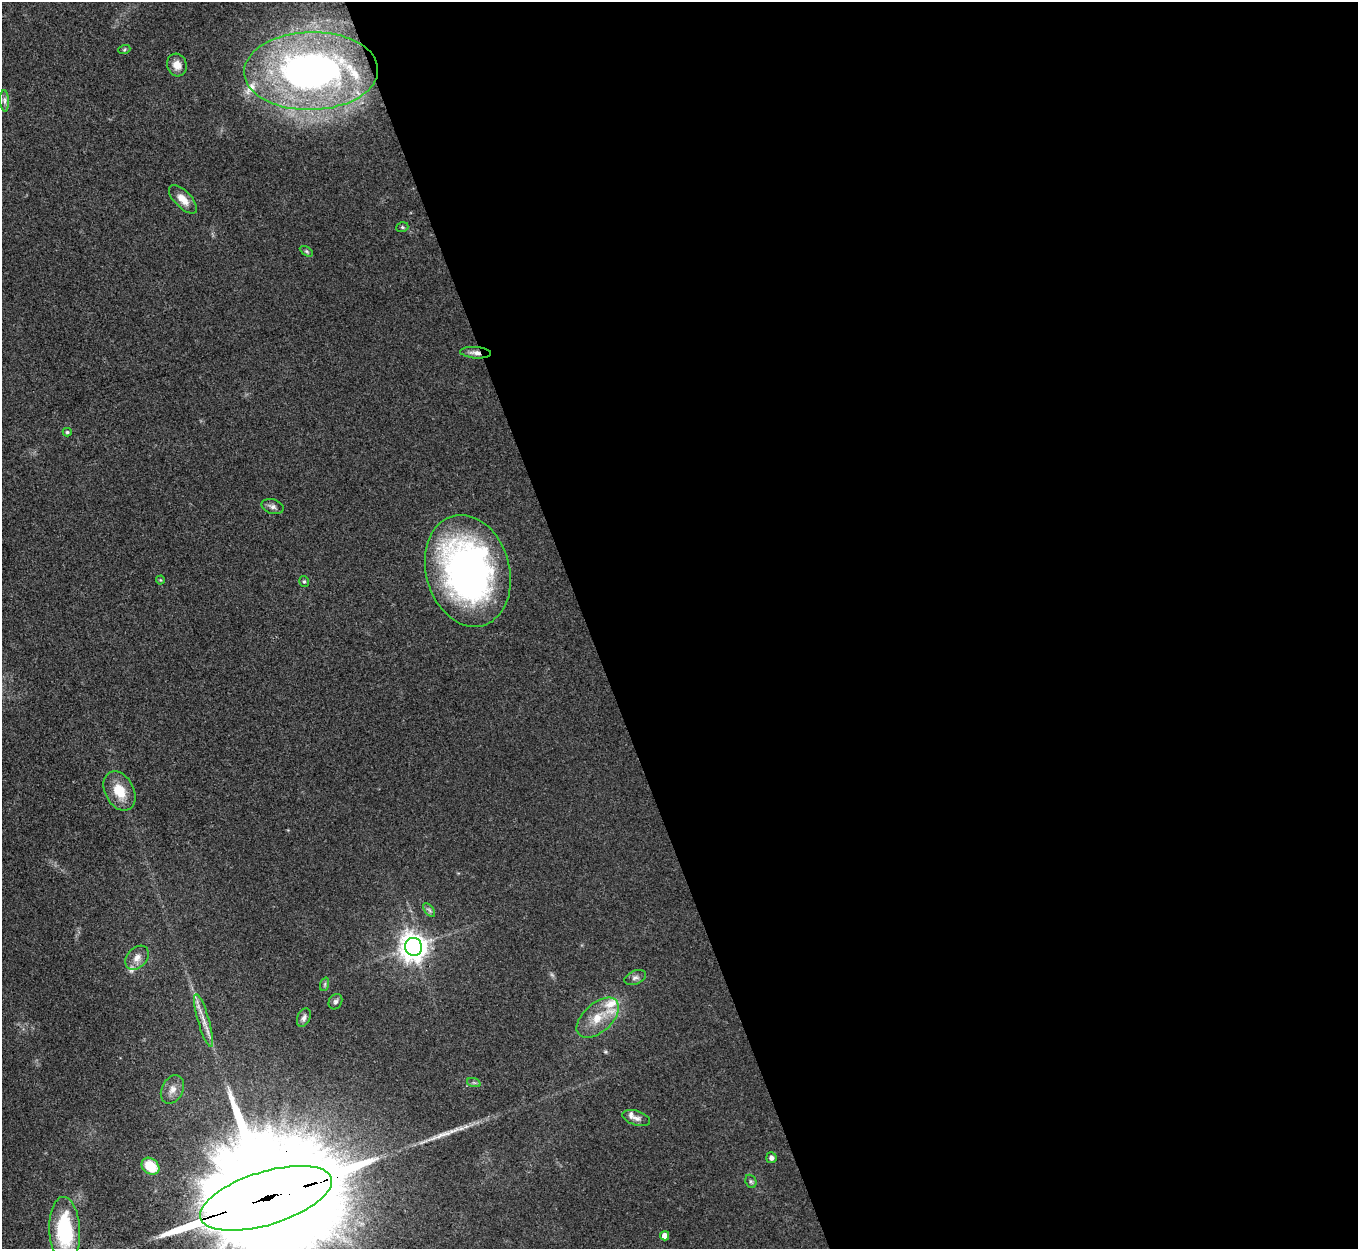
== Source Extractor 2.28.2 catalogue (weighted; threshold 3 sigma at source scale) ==
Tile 8 of 4 x 4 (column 4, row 2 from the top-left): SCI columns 4072-5427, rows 2770-4016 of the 5429 x 5414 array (HDU 1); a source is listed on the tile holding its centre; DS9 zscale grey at full resolution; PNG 1360 x 1251 px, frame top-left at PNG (2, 2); each listed source drawn as its Kron ellipse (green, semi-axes under 4 px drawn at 4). Shown black and unused: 57% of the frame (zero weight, under 3 of 4 exposures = <1% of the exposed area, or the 3 px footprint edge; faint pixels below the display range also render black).
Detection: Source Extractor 2.28.2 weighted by HDU 2 'WHT'; one run over the whole footprint, this tile lists its part. Background 0.108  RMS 0.0067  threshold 0.03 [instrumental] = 3 sigma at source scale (4.5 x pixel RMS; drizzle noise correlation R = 1.50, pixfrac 1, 0.05/0.05 arcsec/px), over >= 5 px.
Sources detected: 39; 1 too faint to see at this stretch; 1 long thin detection or spike segment (spike, bleed or trail) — neither listed nor drawn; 5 inside a brighter listed object's ellipse — not listed separately; the other 32 listed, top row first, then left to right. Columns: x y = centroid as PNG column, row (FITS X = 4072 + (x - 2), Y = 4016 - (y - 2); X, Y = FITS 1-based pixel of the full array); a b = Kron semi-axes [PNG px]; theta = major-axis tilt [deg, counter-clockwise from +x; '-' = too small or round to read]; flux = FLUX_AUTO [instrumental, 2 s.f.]
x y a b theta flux
124 50 6 4 19 0.9
177 65 11 9 -73 6.4
311 71 67 39 1 320
5 101 11 4 -86 2.1
183 199 18 8 -46 7.6
402 227 6 5 - 1
306 251 7 4 -31 1.1
476 353 15 5 -4 3.9
67 432 4 4 - 1
273 507 11 7 -16 2.7
468 571 57 42 -74 270
160 580 4 4 - 0.69
304 581 6 4 -75 1.1
119 791 21 14 -62 15
429 910 8 4 -53 1.5
414 947 9 8 - 830
137 958 14 9 48 5.5
635 978 11 6 22 2.5
325 984 7 4 72 1.2
335 1002 8 6 61 1.8
304 1018 10 6 66 2.3
598 1018 25 14 42 16
203 1020 27 5 -74 7.4
474 1083 7 4 -19 1.3
172 1089 15 10 63 5.5
636 1118 14 7 -18 3.1
771 1158 5 5 - 2.2
150 1166 10 7 -41 19
751 1181 7 5 -68 1.3
266 1198 68 26 17 49000
65 1230 33 15 -87 61
665 1236 4 4 - 5.2
Overlapping masked pixels (flux is a lower limit): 2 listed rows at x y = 476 353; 266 1198
Isophote crosses this tile's border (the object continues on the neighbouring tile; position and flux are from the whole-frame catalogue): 1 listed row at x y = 266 1198